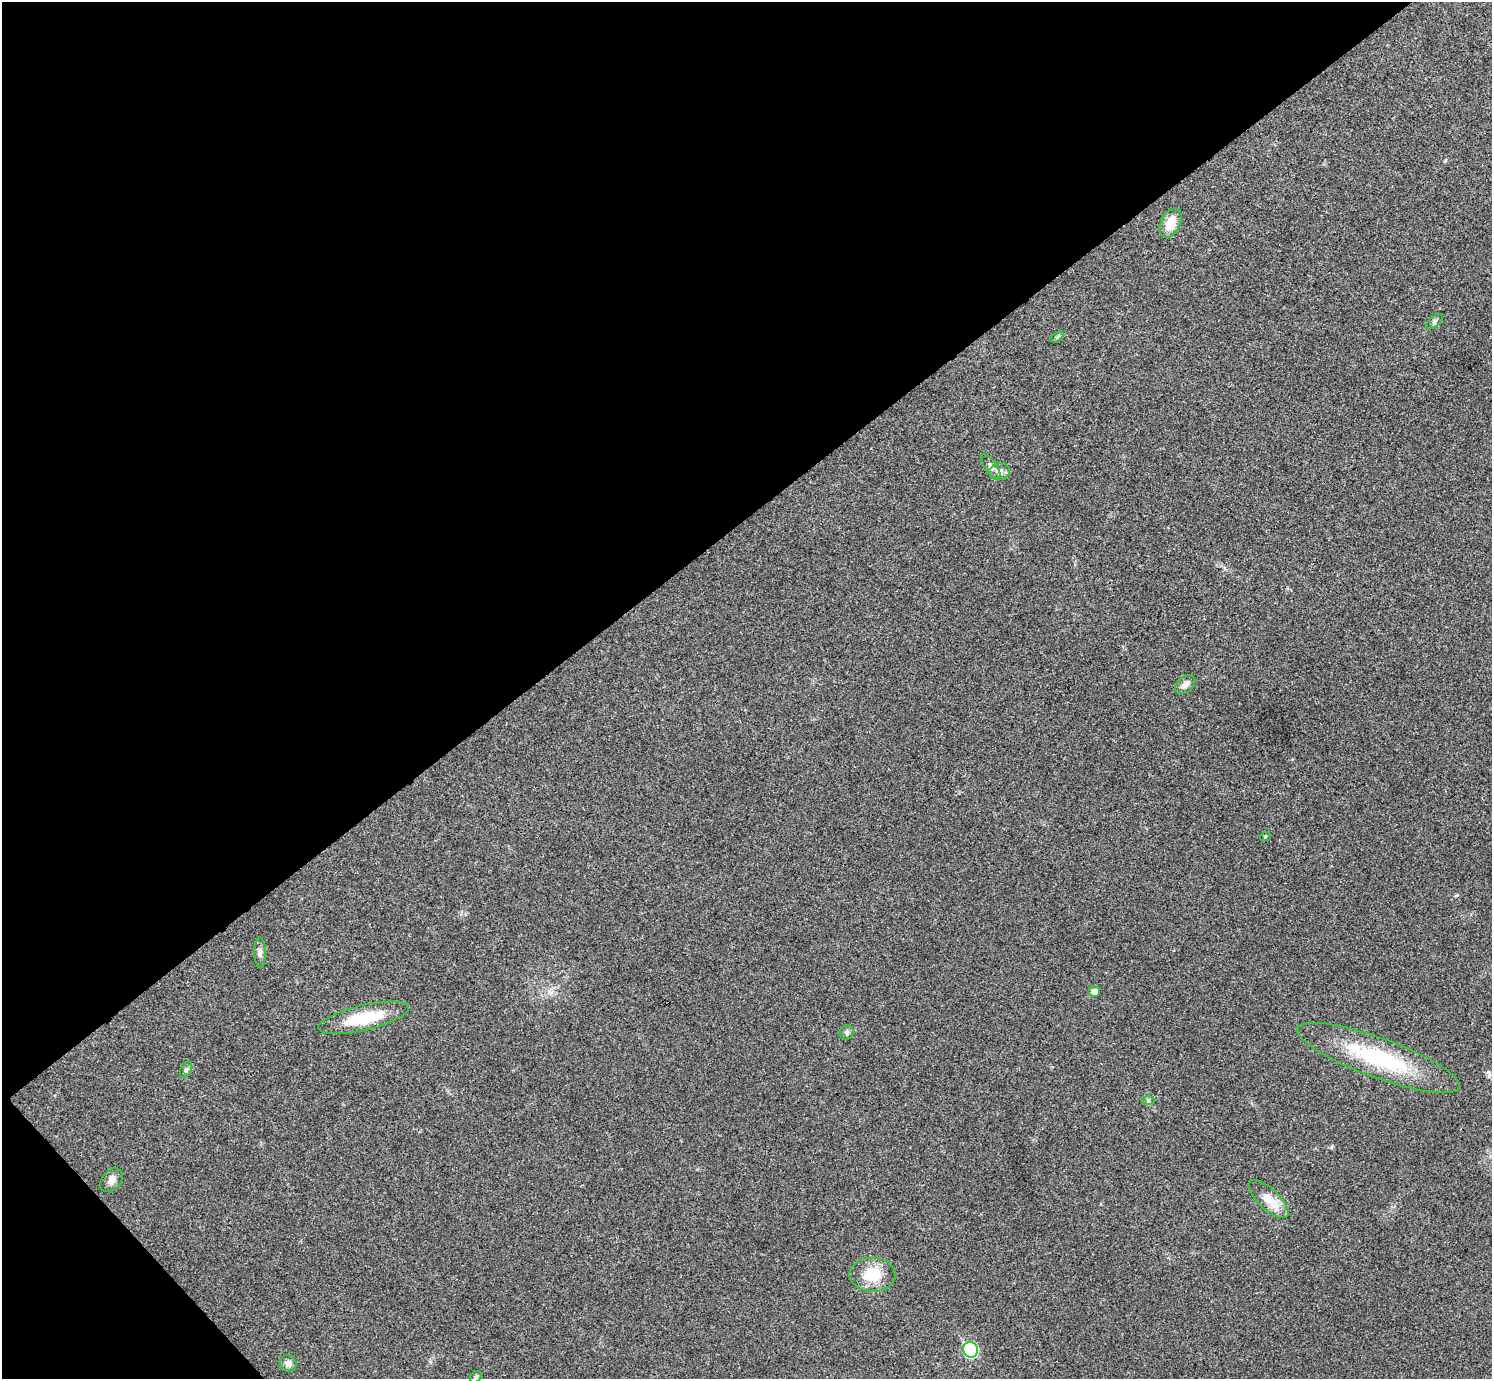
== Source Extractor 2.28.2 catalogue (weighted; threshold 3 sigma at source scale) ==
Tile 5 of 4 x 4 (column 1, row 2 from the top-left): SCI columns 4-1493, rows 2914-4290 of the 5969 x 5967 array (HDU 1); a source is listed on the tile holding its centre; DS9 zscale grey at full resolution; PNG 1494 x 1381 px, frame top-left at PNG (2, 2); each listed source drawn as its Kron ellipse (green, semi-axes under 4 px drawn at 4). Shown black and unused: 40% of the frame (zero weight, under 3 of 4 exposures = <1% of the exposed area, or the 3 px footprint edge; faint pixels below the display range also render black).
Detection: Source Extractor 2.28.2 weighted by HDU 2 'WHT'; one run over the whole footprint, this tile lists its part. Background 0.021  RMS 0.0043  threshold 0.0195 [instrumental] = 3 sigma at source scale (4.5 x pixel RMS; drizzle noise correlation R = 1.50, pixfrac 1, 0.05/0.05 arcsec/px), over >= 5 px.
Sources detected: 20; all 20 listed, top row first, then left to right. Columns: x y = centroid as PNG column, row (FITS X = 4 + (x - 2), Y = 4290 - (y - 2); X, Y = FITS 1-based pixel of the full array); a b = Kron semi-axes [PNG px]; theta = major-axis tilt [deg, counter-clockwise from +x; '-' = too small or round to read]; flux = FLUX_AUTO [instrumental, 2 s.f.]
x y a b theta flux
1171 223 16 9 63 7
1434 322 10 5 43 1.1
1057 337 7 4 34 0.71
991 467 14 6 -55 1.7
999 472 10 8 11 2.1
1185 684 11 7 39 2.3
1265 837 5 3 - 0.46
260 953 15 5 -88 1.9
1094 992 5 5 - 2.5
364 1018 46 12 13 20
847 1032 7 6 - 1.2
1378 1058 86 20 -20 44
186 1070 8 5 62 0.99
1148 1101 7 4 0 0.8
111 1180 13 9 49 2.4
1269 1199 25 10 -43 8.3
872 1275 23 17 -2 13
971 1350 8 7 - 48
288 1363 8 8 - 2.1
476 1377 7 5 45 0.81